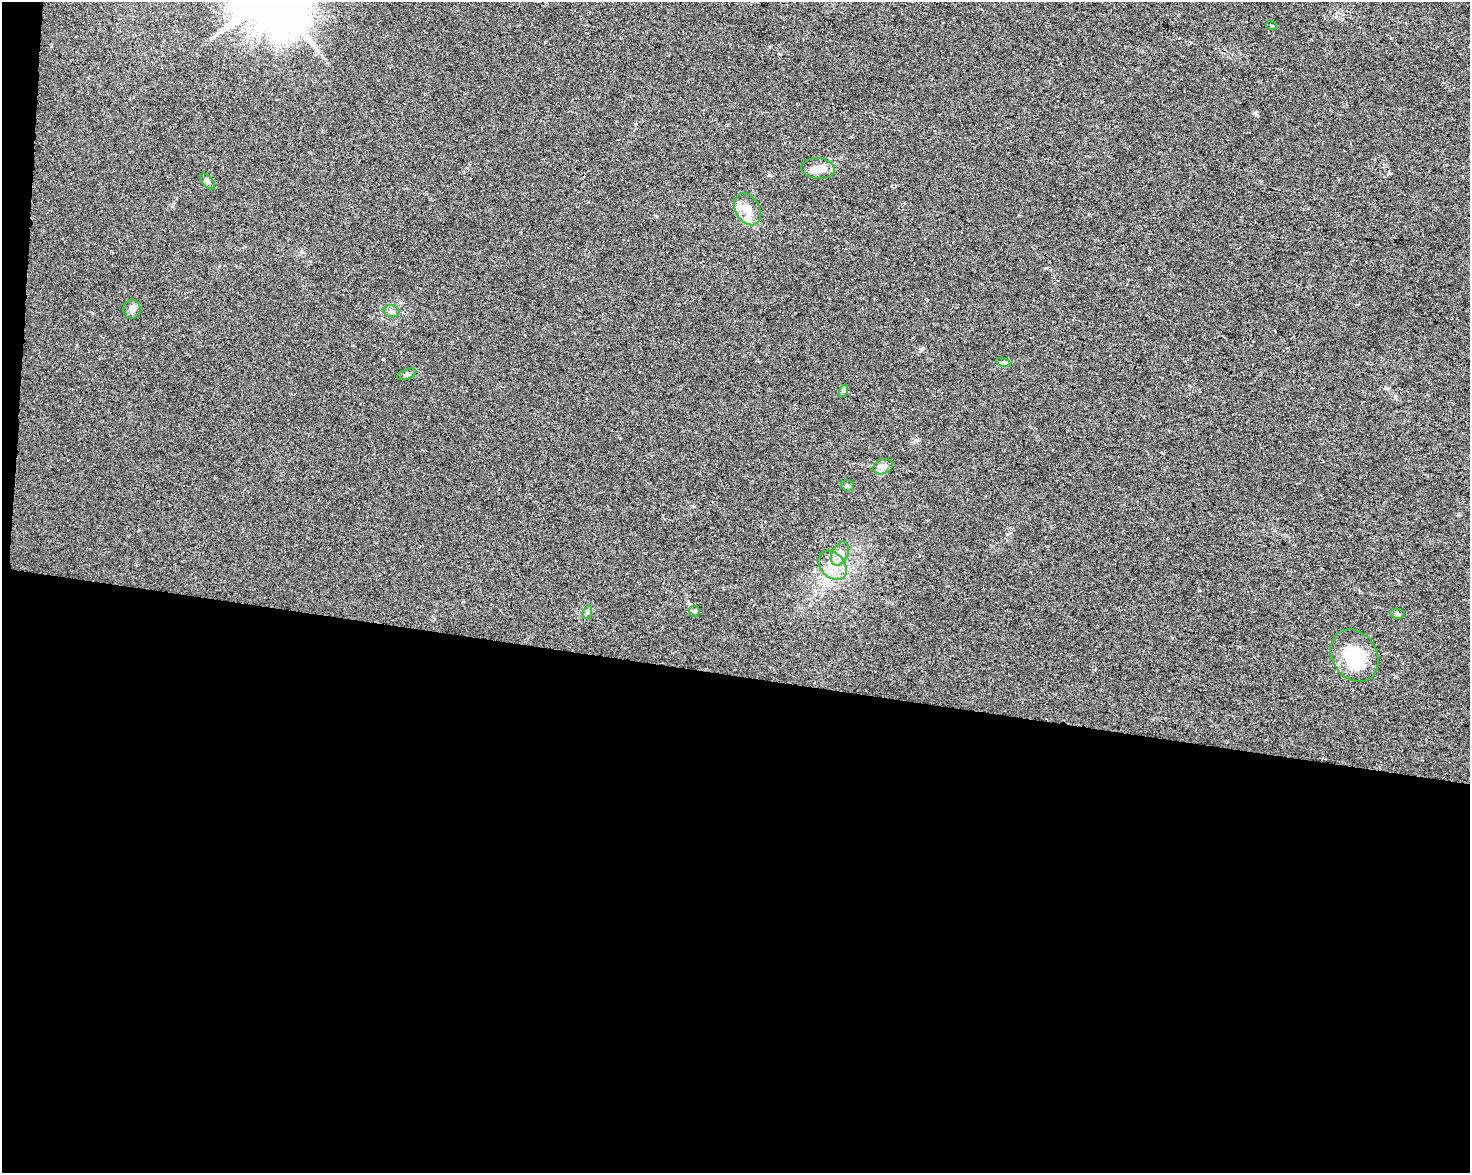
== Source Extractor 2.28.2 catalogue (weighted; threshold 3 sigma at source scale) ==
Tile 10 of 3 x 4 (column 1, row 4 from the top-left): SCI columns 285-1752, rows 1-1171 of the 4915 x 4692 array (HDU 1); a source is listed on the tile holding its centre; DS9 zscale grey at full resolution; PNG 1472 x 1175 px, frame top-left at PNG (2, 2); each listed source drawn as its Kron ellipse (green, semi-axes under 4 px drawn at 4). Shown black and unused: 43% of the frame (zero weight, under 2 of 3 exposures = <1% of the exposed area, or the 3 px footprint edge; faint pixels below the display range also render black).
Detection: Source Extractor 2.28.2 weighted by HDU 2 'WHT'; one run over the whole footprint, this tile lists its part. Background 0.0211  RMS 0.0045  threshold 0.0201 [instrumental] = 3 sigma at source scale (4.5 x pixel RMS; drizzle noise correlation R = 1.50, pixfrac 1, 0.0396/0.0396 arcsec/px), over >= 5 px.
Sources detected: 20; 1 inside a brighter object's white glare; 1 cosmic-ray / hot-pixel residue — neither listed nor drawn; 1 inside a brighter listed object's ellipse — not listed separately; the other 17 listed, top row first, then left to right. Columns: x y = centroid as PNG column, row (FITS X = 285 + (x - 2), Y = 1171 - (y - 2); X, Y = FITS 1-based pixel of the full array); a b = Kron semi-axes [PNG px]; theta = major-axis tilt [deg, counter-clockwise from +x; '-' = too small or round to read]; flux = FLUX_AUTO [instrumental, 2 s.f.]
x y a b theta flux
1271 26 5 4 - 0.78
818 168 17 10 -6 5.1
208 181 9 5 -49 0.99
748 209 17 12 -61 5.9
132 309 9 8 - 2
391 311 8 6 -16 1.3
1003 362 7 4 -19 0.85
407 374 10 5 20 1
843 391 7 4 71 0.77
883 467 10 7 24 1.9
847 486 6 5 - 0.78
840 554 13 8 63 3
833 565 16 12 -48 6.9
694 611 5 5 - 0.7
588 612 7 4 72 0.86
1397 614 7 5 -7 0.82
1354 656 28 22 -57 22
Unlisted compact peaks at least as high as the median listed source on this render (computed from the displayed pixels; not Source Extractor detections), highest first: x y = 769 175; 916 440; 657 216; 383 359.